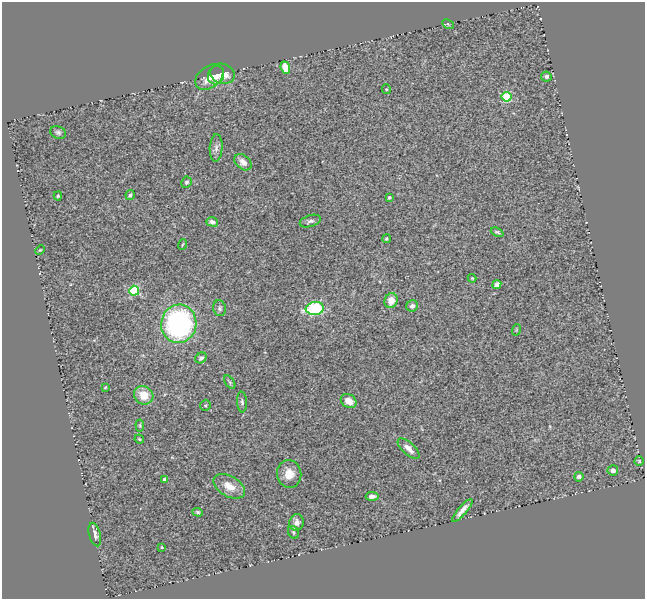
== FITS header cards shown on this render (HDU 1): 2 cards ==
NAXIS1  =                  643
NAXIS2  =                  597

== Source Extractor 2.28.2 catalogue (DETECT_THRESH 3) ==
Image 643 x 597 px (HDU 1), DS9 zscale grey, 1 PNG px = 1 image px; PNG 647 x 601 px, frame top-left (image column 1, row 597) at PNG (2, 2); each listed source drawn as its Kron ellipse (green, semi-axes under 4 px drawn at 4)
Background 0.768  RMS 0.061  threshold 0.183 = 3 sigma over >= 5 px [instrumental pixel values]
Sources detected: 53; all 53 listed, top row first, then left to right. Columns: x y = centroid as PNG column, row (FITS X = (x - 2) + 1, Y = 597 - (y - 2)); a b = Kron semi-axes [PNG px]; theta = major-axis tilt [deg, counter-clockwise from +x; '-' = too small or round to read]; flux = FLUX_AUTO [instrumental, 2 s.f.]
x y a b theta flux
448 24 6 4 -27 5.4
285 68 6 4 -68 56
223 74 12 10 -17 46
216 75 9 8 - 27
546 76 5 5 - 8.9
209 77 15 10 36 55
386 89 5 4 - 4.5
507 97 5 5 - 230
58 132 8 6 -23 11
216 148 14 6 87 20
243 162 10 6 -41 28
186 182 5 5 - 8.3
130 195 5 3 - 7.5
58 196 4 4 - 5.3
389 197 3 3 - 7.4
310 221 11 5 18 13
212 222 6 4 -16 15
497 232 7 4 -24 6.8
386 239 4 4 - 5.9
182 245 5 2 - 3.5
40 250 5 3 - 3.7
472 278 4 4 - 4
497 284 5 4 - 16
134 291 5 5 - 300
391 301 7 6 - 46
412 306 6 5 - 15
220 308 8 6 -77 11
315 308 9 6 7 430
179 324 19 17 82 770
516 330 6 3 72 3.8
201 358 6 5 - 13
230 382 7 4 -57 6.7
105 387 3 2 - 4
144 395 10 9 - 74
349 401 8 6 -34 38
242 402 10 5 -86 10
205 405 5 5 - 6.8
140 426 6 4 -84 5.1
139 439 5 3 - 5.5
409 448 14 6 -42 30
639 461 4 4 - 5.5
613 470 5 5 - 18
289 474 14 12 -82 50
579 477 4 4 - 17
164 479 3 3 - 16
229 486 17 10 -30 56
372 496 6 4 -3 17
462 510 15 4 49 24
198 512 5 3 - 6.9
297 522 8 7 - 22
293 532 7 5 -58 8.5
95 534 12 5 -74 22
162 547 3 2 - 4.7